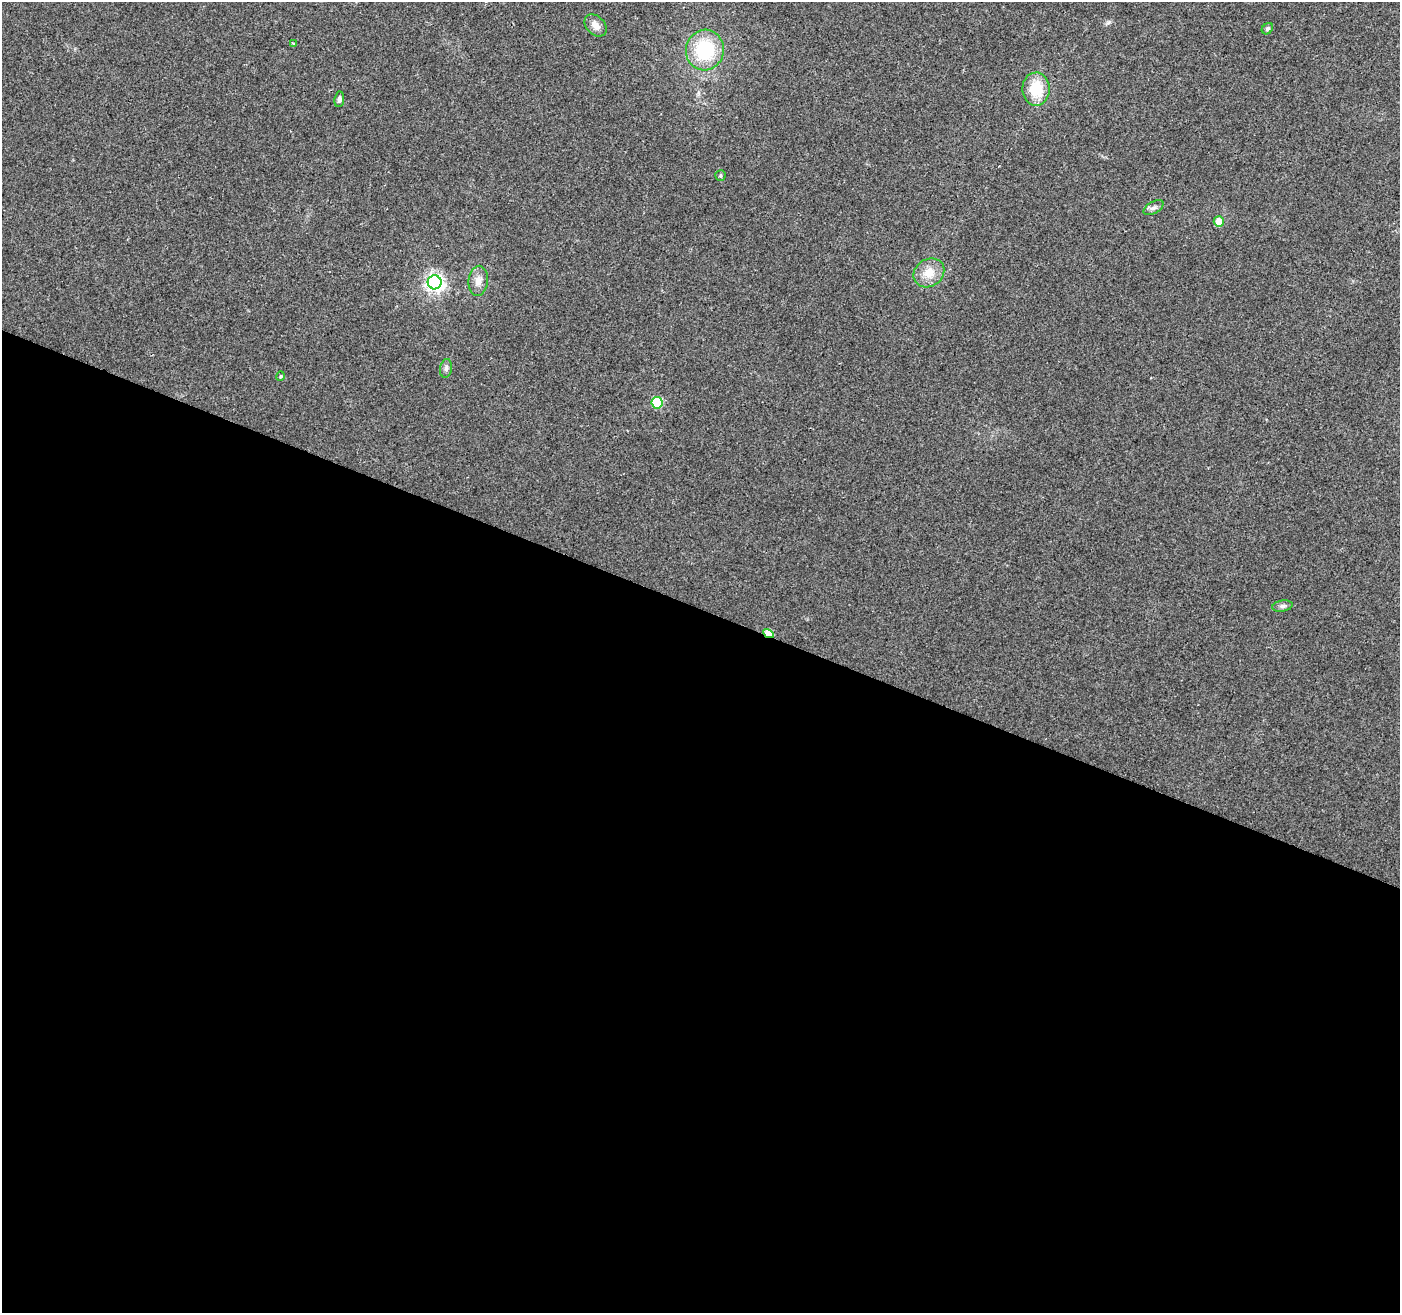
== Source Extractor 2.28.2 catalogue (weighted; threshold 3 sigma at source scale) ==
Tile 14 of 4 x 4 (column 2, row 4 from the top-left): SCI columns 1399-2796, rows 209-1519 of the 5600 x 5726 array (HDU 1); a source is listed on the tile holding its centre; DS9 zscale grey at full resolution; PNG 1402 x 1315 px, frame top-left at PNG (2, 2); each listed source drawn as its Kron ellipse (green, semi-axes under 4 px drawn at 4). Shown black and unused: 54% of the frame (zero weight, under 2 of 3 exposures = <1% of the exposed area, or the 3 px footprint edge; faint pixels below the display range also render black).
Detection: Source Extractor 2.28.2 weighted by HDU 2 'WHT'; one run over the whole footprint, this tile lists its part. Background 0.0484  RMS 0.0068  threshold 0.0306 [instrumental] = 3 sigma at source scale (4.5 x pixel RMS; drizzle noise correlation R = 1.50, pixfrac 1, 0.0396/0.0396 arcsec/px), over >= 5 px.
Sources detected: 17; all 17 listed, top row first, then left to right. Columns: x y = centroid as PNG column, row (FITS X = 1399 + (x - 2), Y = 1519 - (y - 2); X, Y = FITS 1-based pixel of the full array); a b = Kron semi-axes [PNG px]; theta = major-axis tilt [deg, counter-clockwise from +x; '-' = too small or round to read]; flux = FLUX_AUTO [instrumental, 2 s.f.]
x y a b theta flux
595 25 13 9 -46 5.4
1267 29 6 5 - 1.3
293 43 3 2 - 0.87
705 50 20 19 - 41
1036 89 16 13 -90 21
339 99 8 5 83 1.6
720 176 5 5 - 1.2
1153 208 11 6 31 2.3
1219 222 5 5 - 9.4
929 273 16 13 34 10
478 281 15 9 84 5.5
435 282 7 7 - 270
446 368 9 6 80 1.9
281 376 5 3 - 0.72
657 403 5 5 - 38
1282 606 10 5 9 2.2
769 634 6 4 -29 22
Overlapping masked pixels (flux is a lower limit): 1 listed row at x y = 769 634